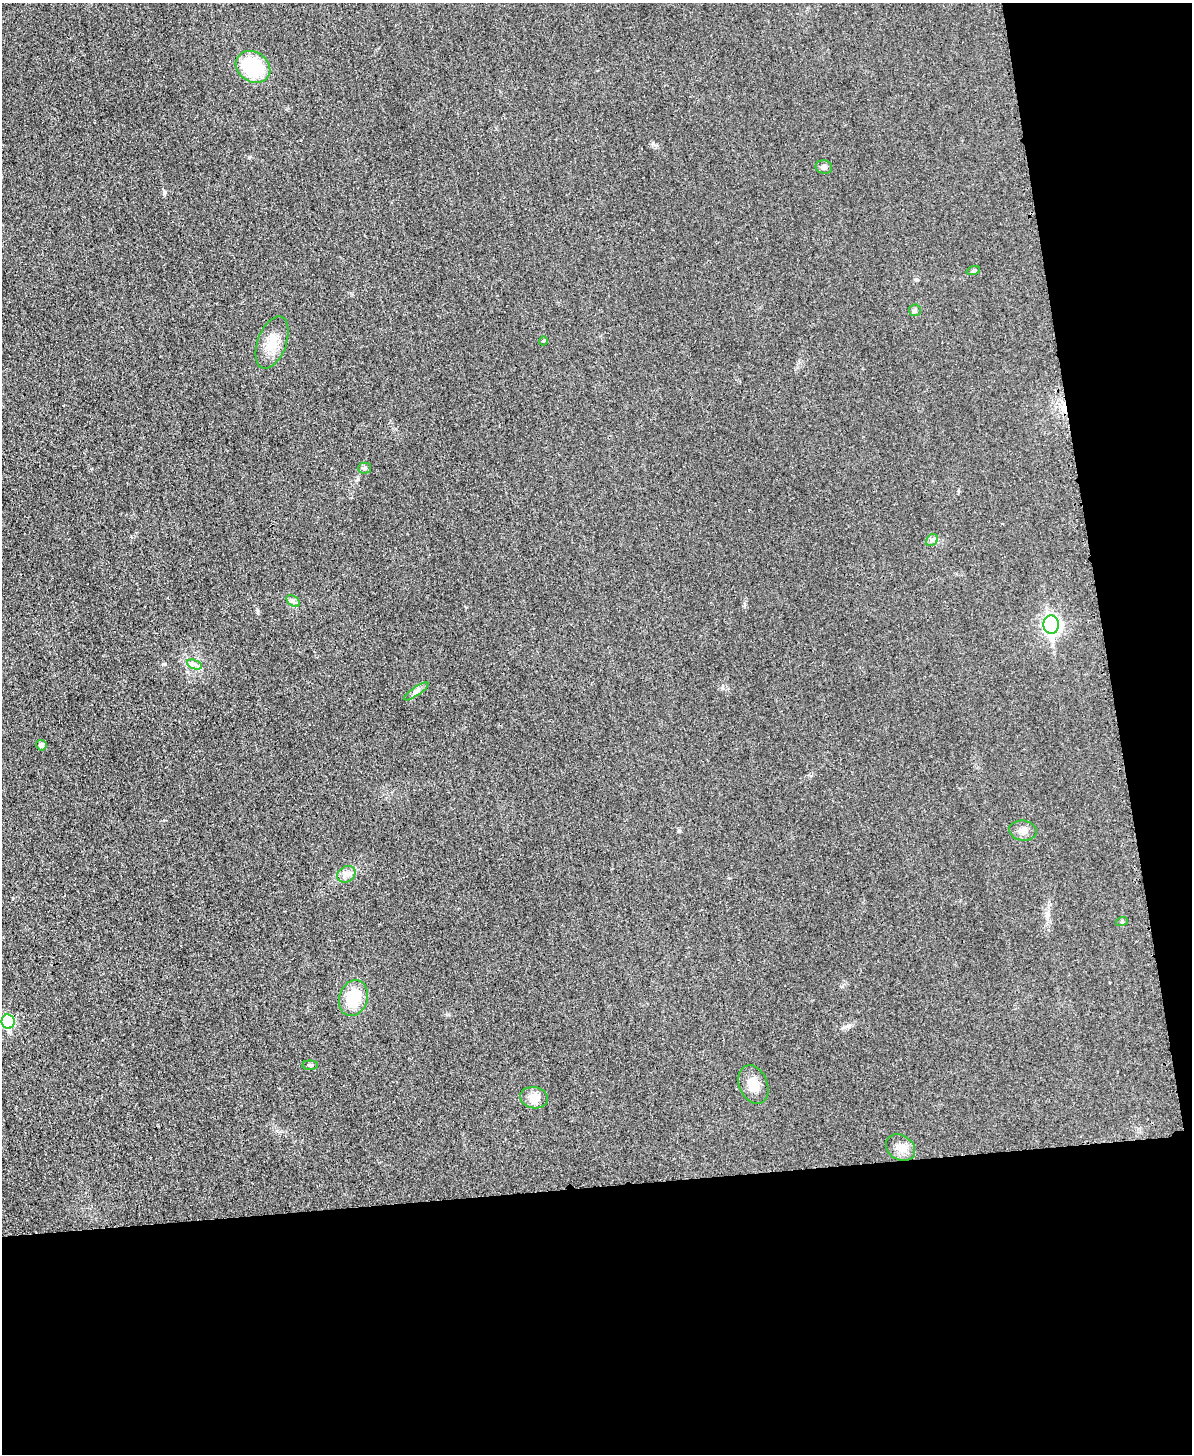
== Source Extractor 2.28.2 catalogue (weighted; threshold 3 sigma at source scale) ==
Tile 12 of 4 x 3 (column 4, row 3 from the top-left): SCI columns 3583-4772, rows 253-1704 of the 4773 x 4748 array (HDU 1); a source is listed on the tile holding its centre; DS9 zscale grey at full resolution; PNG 1194 x 1456 px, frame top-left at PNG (2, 3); each listed source drawn as its Kron ellipse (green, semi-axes under 4 px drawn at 4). Shown black and unused: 25% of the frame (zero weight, under 3 of 4 exposures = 1% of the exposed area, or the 3 px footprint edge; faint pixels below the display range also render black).
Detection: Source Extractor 2.28.2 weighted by HDU 2 'WHT'; one run over the whole footprint, this tile lists its part. Background 0.0307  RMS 0.0059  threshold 0.0266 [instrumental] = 3 sigma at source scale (4.5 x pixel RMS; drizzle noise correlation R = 1.50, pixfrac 1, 0.05/0.05 arcsec/px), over >= 5 px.
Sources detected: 22; all 22 listed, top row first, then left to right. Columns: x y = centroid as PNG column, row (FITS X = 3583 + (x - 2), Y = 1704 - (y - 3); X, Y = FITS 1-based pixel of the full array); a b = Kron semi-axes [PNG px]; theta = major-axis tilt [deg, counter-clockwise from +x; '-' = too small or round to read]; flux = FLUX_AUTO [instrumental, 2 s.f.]
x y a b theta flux
253 67 18 15 -35 40
824 167 8 6 -11 1.7
973 271 7 4 19 0.88
915 310 6 5 - 1.2
543 341 4 4 - 0.62
272 342 27 14 69 11
365 468 6 5 - 1.1
932 540 7 5 46 1.4
293 601 7 5 -34 1.4
1051 624 9 7 -85 180
195 664 8 4 -19 1.9
416 691 14 4 35 2.1
41 745 5 5 - 2.8
1023 831 14 10 -9 4
346 874 10 7 35 3
1122 921 6 4 18 0.72
353 998 18 14 72 20
8 1021 7 6 - 51
310 1065 8 4 -2 1.1
753 1085 20 14 -67 8.8
534 1098 14 10 -9 7.2
900 1148 15 12 -34 5.9
Isophote crosses this tile's border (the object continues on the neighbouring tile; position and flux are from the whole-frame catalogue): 1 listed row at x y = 8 1021
Unlisted compact peaks at least as high as the median listed source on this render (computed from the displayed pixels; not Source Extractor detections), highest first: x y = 653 143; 164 193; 249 157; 358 479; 722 688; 679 831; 257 610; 916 279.